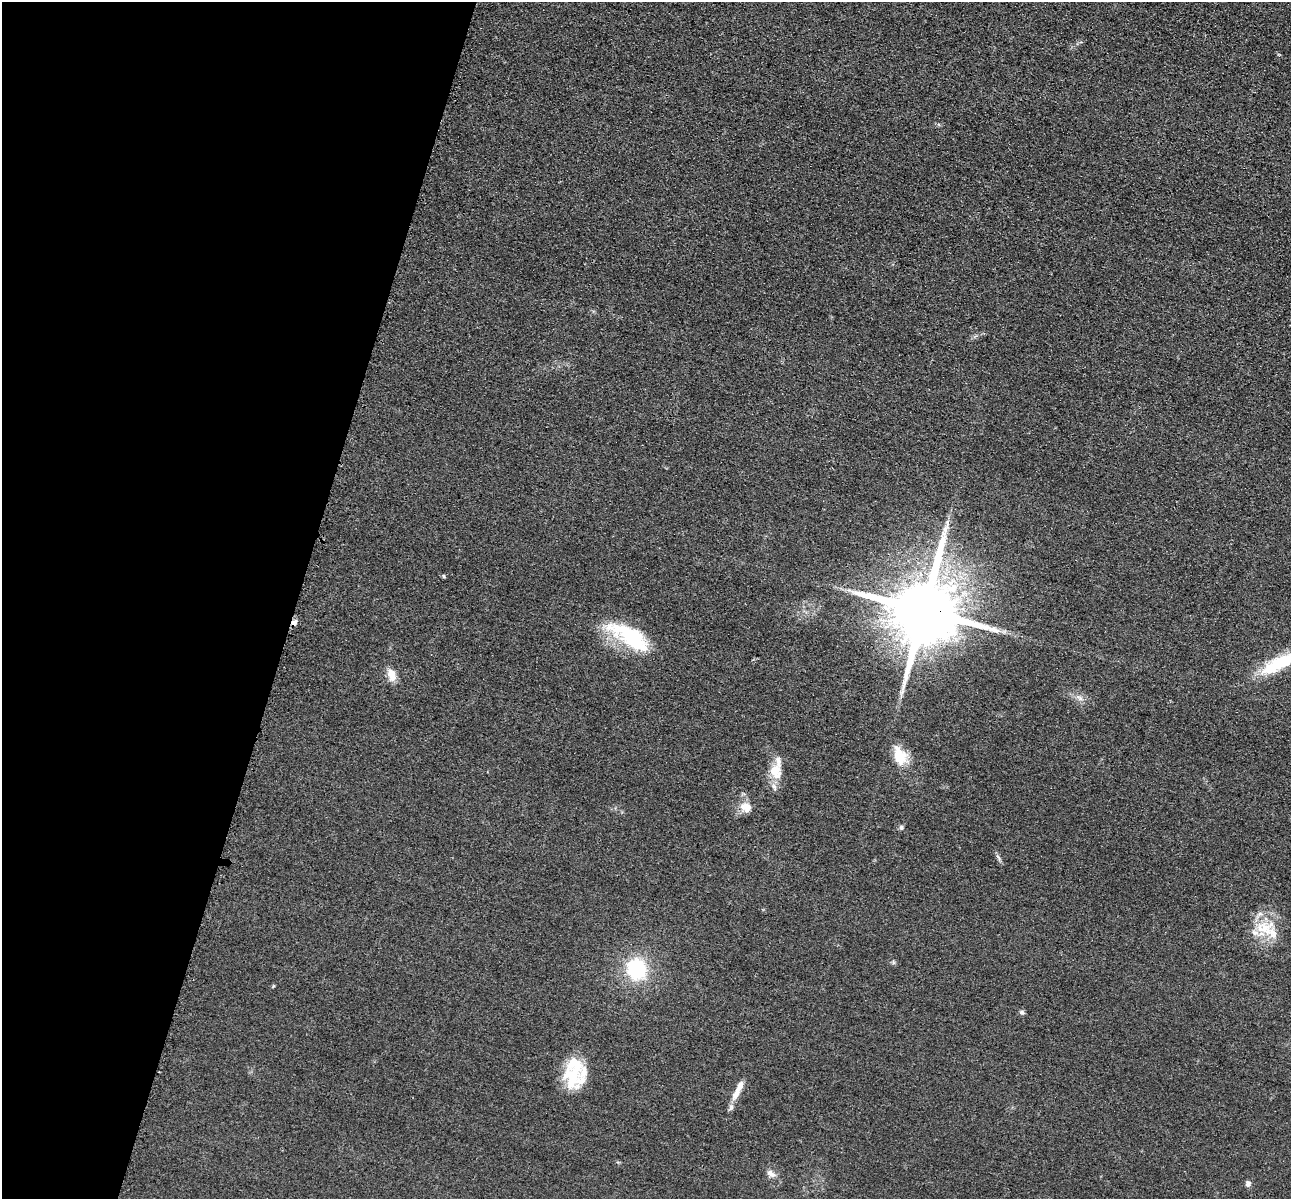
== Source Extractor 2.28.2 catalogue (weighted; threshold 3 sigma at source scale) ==
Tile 9 of 4 x 4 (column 1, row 3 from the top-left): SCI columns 21-1309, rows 1474-2670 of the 5198 x 5216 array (HDU 1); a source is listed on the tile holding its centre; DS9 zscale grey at full resolution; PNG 1293 x 1201 px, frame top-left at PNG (2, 2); no overlay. Shown black and unused: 23% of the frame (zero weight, under 3 of 4 exposures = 3% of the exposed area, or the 3 px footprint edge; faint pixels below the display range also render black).
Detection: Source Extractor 2.28.2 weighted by HDU 2 'WHT'; one run over the whole footprint, this tile lists its part. Background 0.0485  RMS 0.0082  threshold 0.0368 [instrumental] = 3 sigma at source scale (4.5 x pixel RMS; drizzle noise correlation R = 1.50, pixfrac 1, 0.05/0.05 arcsec/px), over >= 5 px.
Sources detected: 25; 5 inside a brighter listed object's ellipse — not listed separately; the other 20 listed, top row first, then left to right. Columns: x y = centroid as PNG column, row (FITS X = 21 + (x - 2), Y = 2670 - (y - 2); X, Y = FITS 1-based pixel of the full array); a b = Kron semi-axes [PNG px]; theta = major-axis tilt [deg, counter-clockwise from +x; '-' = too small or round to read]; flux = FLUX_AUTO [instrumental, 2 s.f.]
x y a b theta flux
444 576 6 4 -87 0.83
924 610 19 17 74 9300
294 622 8 7 - 3.2
632 637 55 21 -33 57
1281 663 56 14 28 48
392 675 16 9 -74 8.6
1080 698 11 4 -34 2.6
900 756 25 15 -65 18
776 771 22 16 -75 16
744 806 14 12 -86 8.5
901 827 6 5 - 1.6
998 857 11 4 -58 2
1265 929 29 23 4 28
893 962 6 4 -71 1.2
636 969 19 17 -65 55
1022 1012 7 6 - 1.8
572 1079 33 23 -72 29
738 1090 29 7 64 10
771 1173 14 8 -31 4.3
1248 1184 7 6 - 2.8
Overlapping masked pixels (flux is a lower limit): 2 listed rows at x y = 924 610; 294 622
Isophote crosses this tile's border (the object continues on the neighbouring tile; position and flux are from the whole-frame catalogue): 1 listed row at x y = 1281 663
Unlisted compact peaks at least as high as the median listed source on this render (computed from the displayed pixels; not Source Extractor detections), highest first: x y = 273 986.